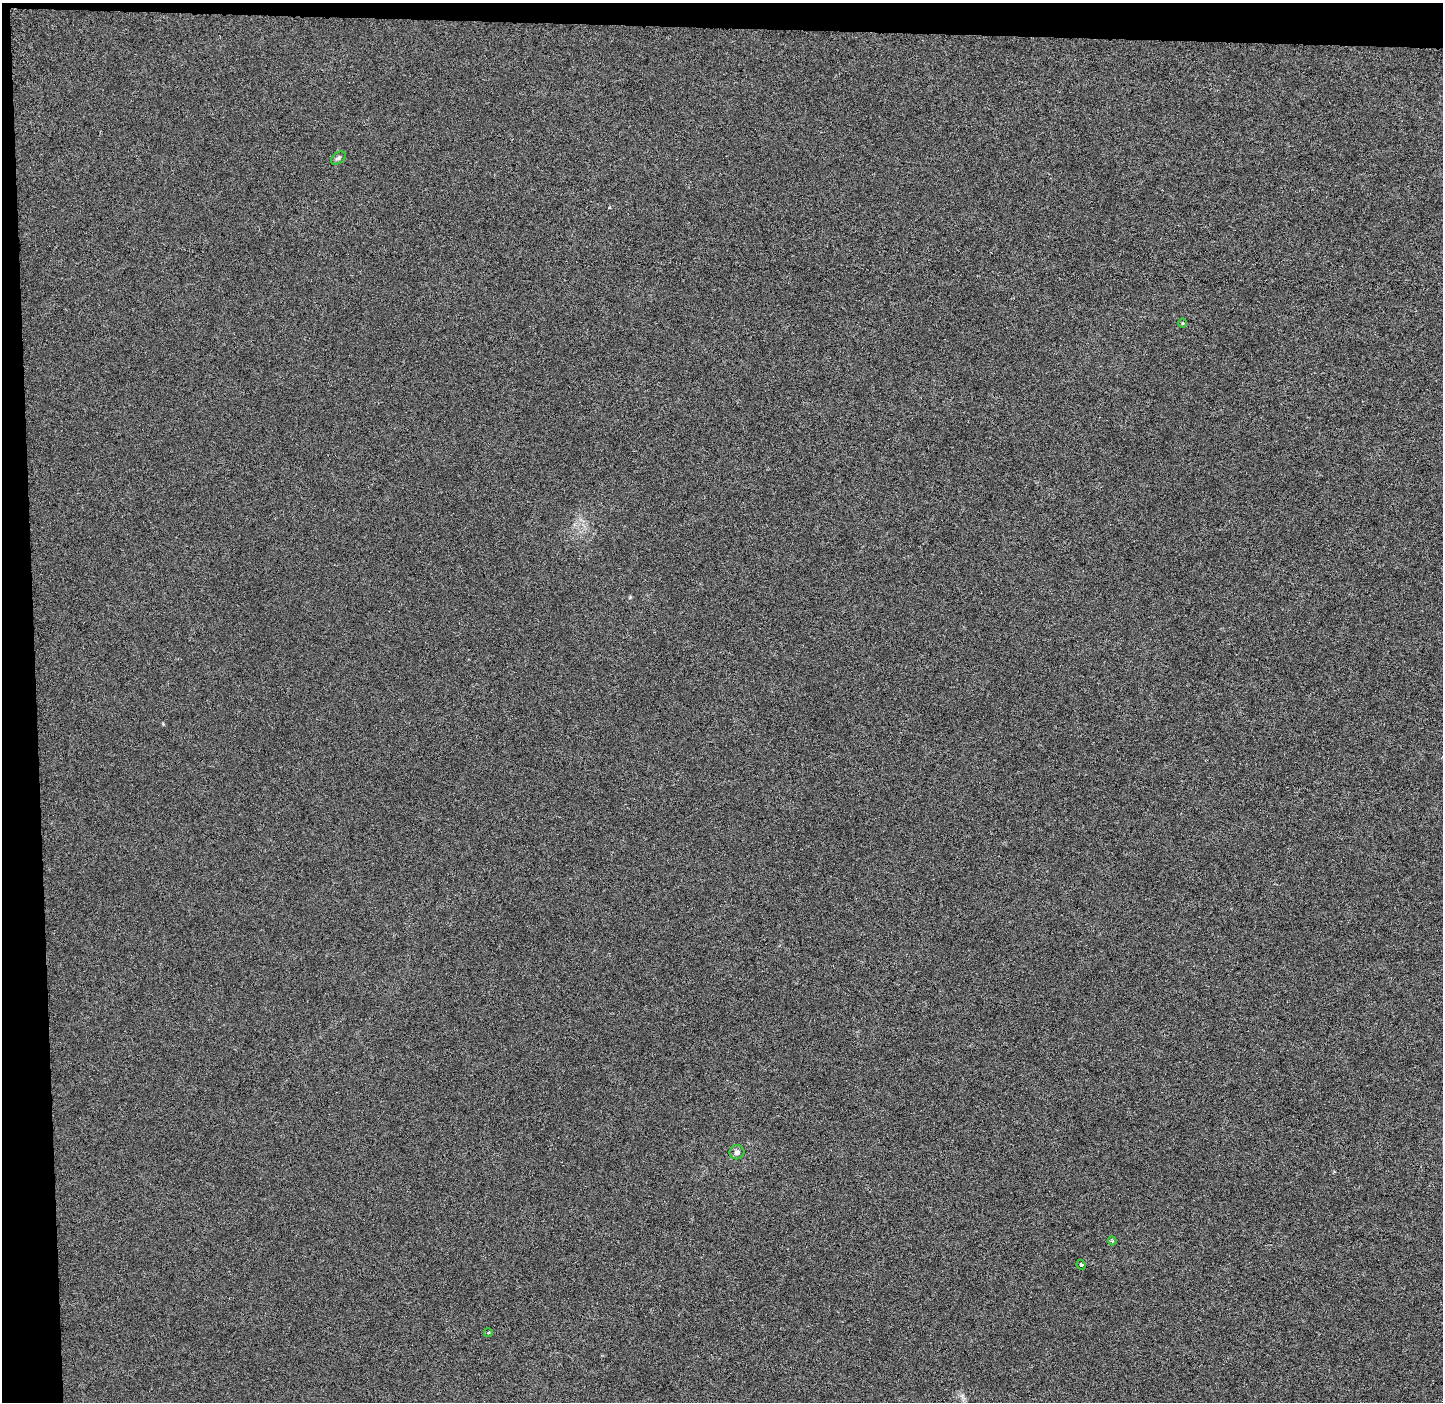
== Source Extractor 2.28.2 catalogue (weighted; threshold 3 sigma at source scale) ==
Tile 1 of 3 x 3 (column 1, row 1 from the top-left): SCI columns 71-1511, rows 2808-4207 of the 4465 x 4207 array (HDU 1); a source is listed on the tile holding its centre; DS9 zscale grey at full resolution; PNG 1445 x 1404 px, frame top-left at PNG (2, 3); each listed source drawn as its Kron ellipse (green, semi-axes under 4 px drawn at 4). Shown black and unused: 4% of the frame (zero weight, under 3 of 6 exposures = <1% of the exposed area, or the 3 px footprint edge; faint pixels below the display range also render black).
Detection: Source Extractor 2.28.2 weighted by HDU 2 'WHT'; one run over the whole footprint, this tile lists its part. Background -1.97e-04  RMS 0.0024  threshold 0.00975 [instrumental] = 3 sigma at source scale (4.09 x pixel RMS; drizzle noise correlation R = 1.36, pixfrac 0.8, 0.0396/0.0396 arcsec/px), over >= 5 px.
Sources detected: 6; all 6 listed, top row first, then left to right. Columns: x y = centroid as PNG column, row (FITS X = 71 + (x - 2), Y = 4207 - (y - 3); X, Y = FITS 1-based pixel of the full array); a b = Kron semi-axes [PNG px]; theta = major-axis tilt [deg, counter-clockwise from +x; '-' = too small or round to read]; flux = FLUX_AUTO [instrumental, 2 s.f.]
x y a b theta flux
338 158 8 5 36 0.46
1182 323 5 3 - 0.2
737 1152 7 7 - 0.89
1112 1241 4 4 - 0.29
1081 1265 5 3 - 0.23
488 1333 4 3 - 0.22